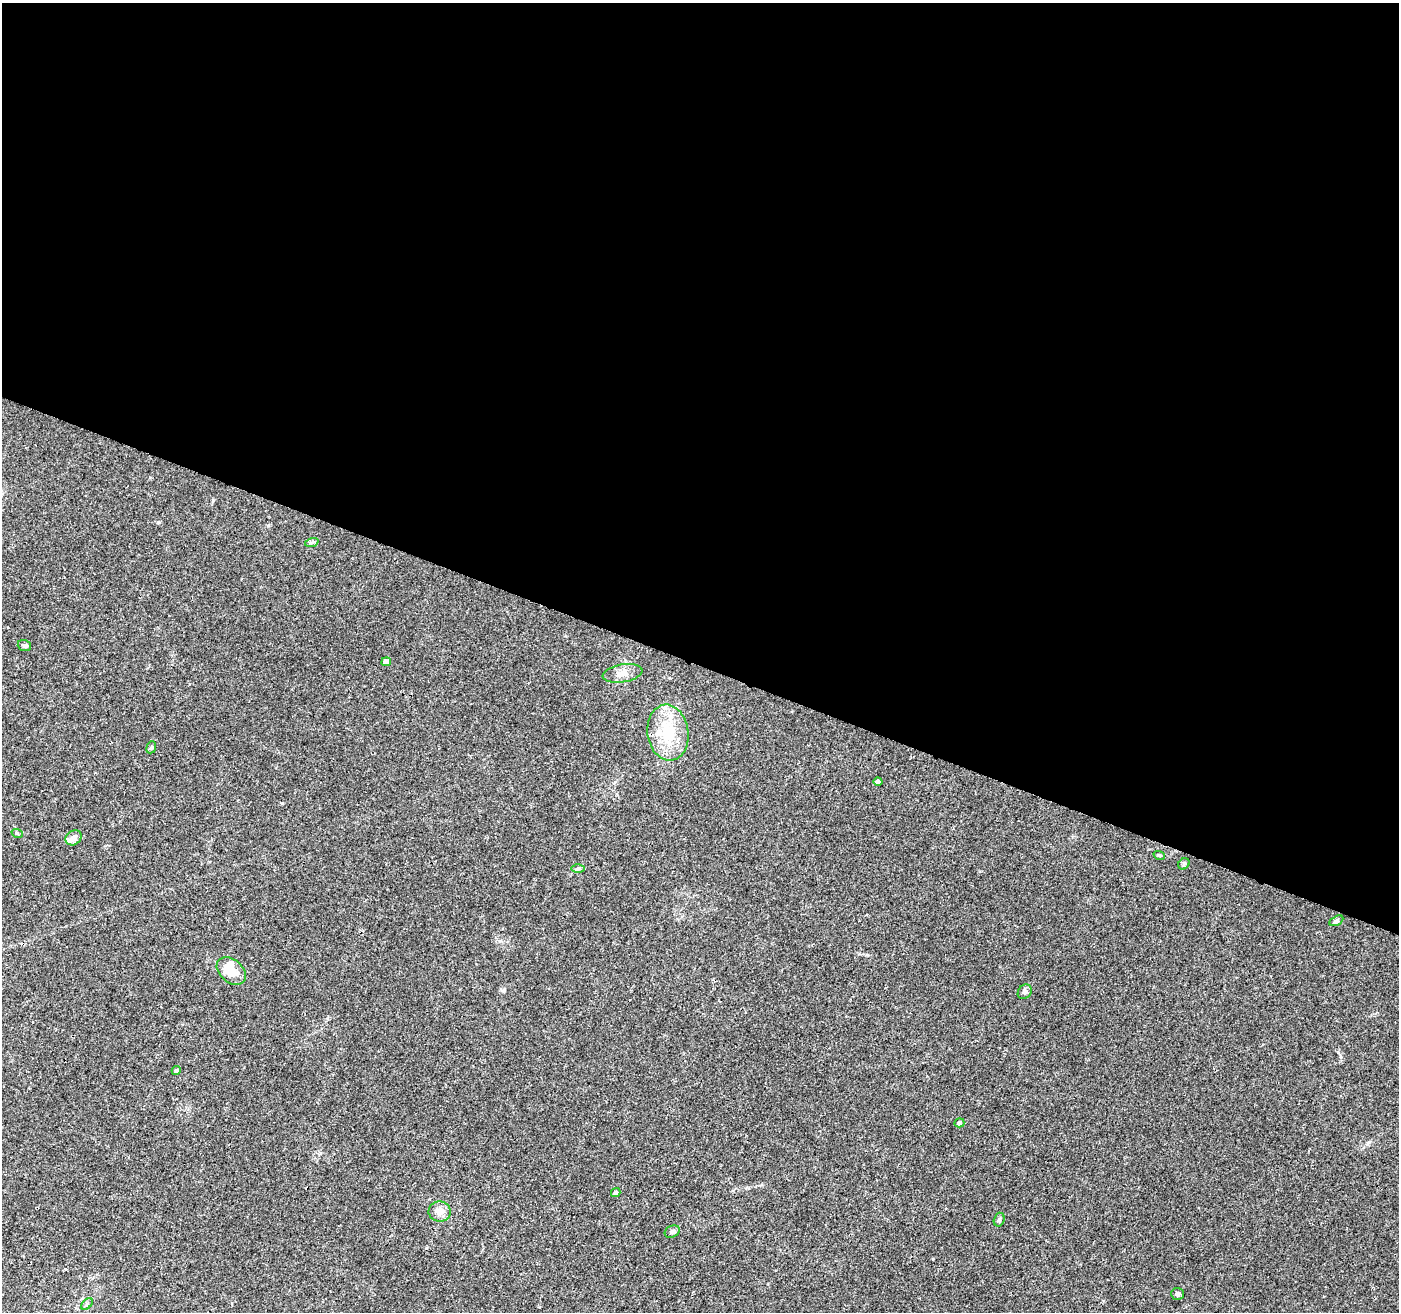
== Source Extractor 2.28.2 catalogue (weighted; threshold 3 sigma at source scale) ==
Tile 3 of 4 x 4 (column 3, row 1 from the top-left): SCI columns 2797-4193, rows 4145-5454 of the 5603 x 5731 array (HDU 1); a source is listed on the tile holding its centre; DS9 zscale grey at full resolution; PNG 1401 x 1314 px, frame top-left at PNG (2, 3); each listed source drawn as its Kron ellipse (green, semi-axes under 4 px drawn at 4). Shown black and unused: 51% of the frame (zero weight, under 3 of 4 exposures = <1% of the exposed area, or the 3 px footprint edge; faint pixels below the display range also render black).
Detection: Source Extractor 2.28.2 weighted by HDU 2 'WHT'; one run over the whole footprint, this tile lists its part. Background 0.0226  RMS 0.0034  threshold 0.0152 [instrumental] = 3 sigma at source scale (4.5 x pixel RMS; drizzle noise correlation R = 1.50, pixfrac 1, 0.0396/0.0396 arcsec/px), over >= 5 px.
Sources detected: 26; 1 inside a brighter object's white glare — neither listed nor drawn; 2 inside a brighter listed object's ellipse — not listed separately; the other 23 listed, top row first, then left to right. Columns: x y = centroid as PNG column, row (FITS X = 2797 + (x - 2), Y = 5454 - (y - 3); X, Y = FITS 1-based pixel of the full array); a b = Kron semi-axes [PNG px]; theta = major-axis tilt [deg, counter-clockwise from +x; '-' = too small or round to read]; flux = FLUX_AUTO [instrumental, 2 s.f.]
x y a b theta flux
312 542 7 4 18 0.7
24 646 7 5 -19 0.77
386 662 5 4 - 1.5
622 673 20 9 10 2.8
668 733 28 20 -83 13
151 747 6 4 68 0.47
878 782 4 4 - 0.95
17 833 6 3 -18 0.4
74 838 9 7 38 1.9
1159 855 6 3 -19 0.38
1184 864 6 5 - 0.49
578 868 6 4 1 0.54
1336 921 8 4 29 0.68
231 971 16 11 -40 5.4
1025 992 8 6 51 0.94
176 1071 4 4 - 0.63
959 1123 5 4 - 0.71
616 1193 5 4 - 0.74
440 1212 11 10 - 2.8
999 1220 7 5 73 0.61
672 1232 8 5 25 0.71
1178 1294 6 6 - 0.71
87 1304 7 4 45 0.59
Unlisted compact peaks at least as high as the median listed source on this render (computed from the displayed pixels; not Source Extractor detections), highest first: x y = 158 522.